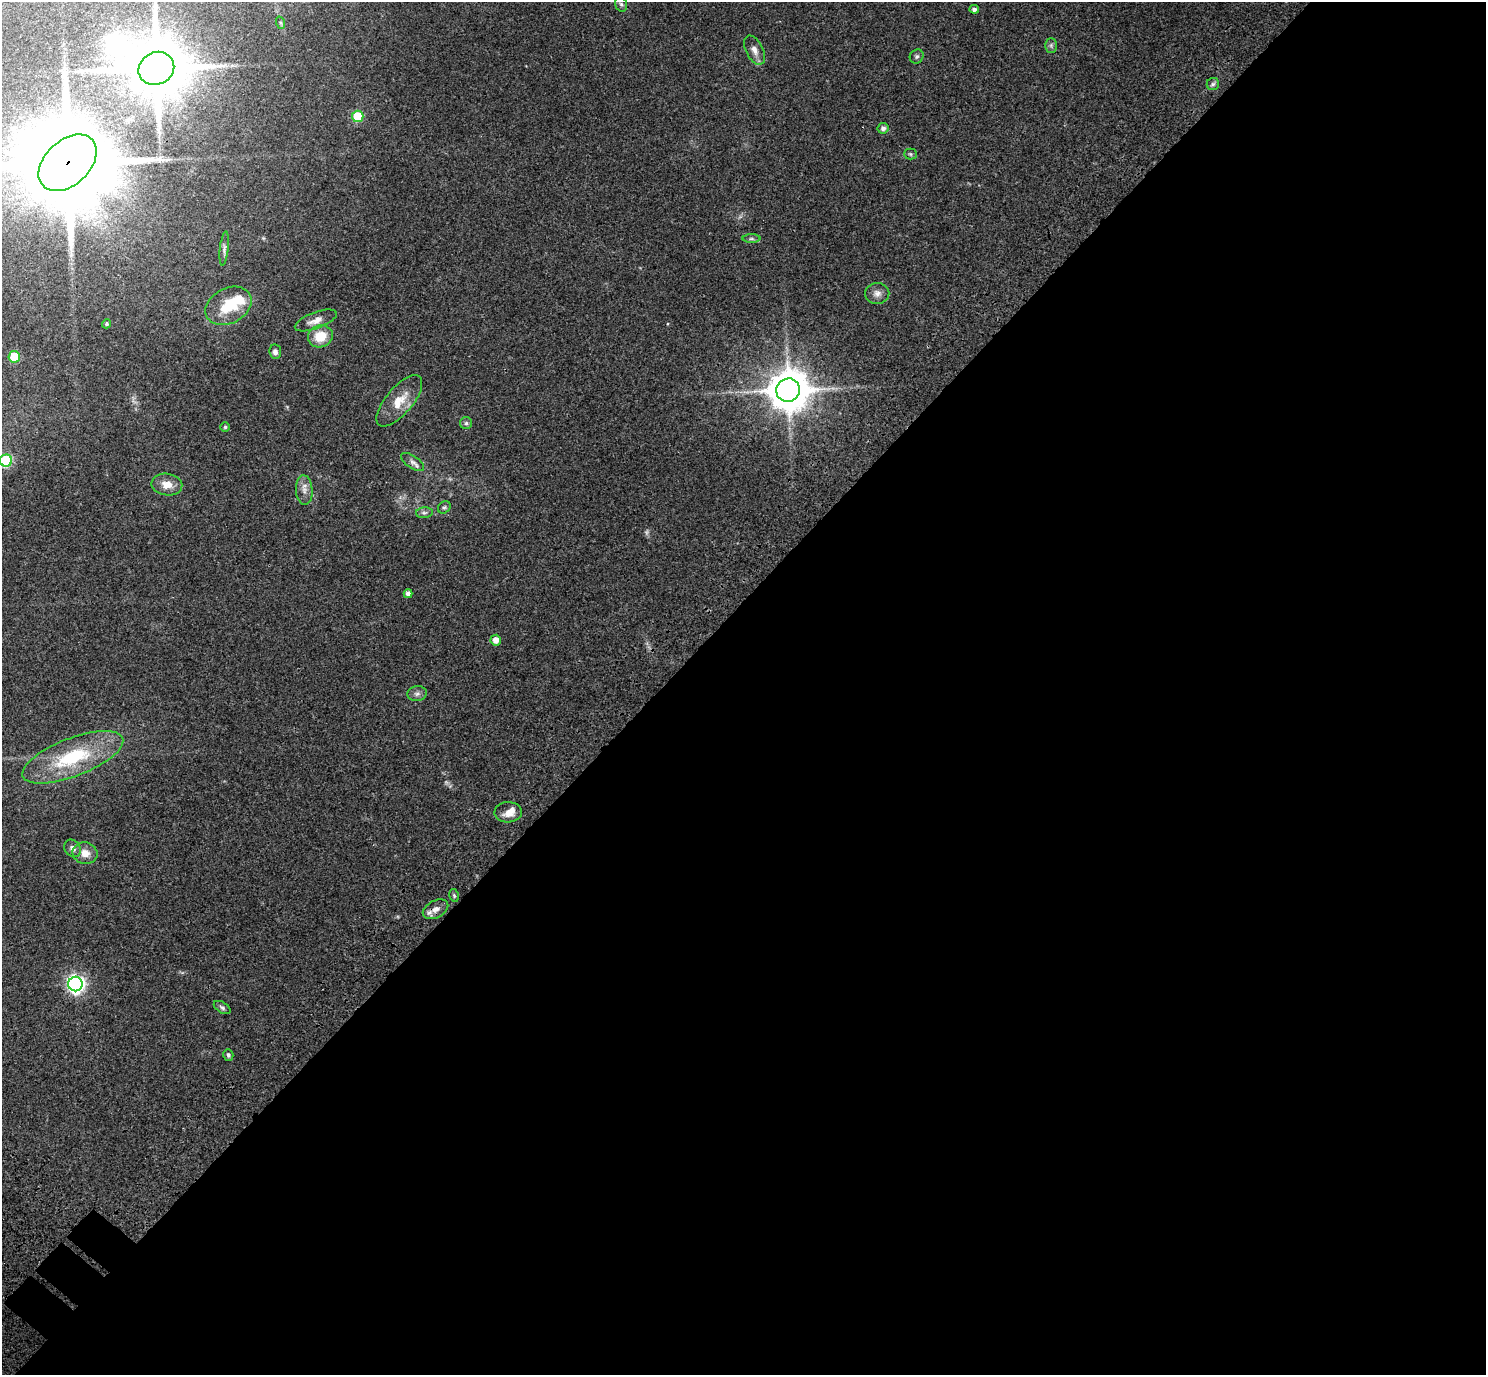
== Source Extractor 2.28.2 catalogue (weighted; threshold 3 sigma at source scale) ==
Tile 12 of 4 x 4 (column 4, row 3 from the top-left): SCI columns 4604-6087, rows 1783-3155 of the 6233 x 6246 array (HDU 1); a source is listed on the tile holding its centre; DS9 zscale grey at full resolution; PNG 1488 x 1377 px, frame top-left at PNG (2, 2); each listed source drawn as its Kron ellipse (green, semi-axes under 4 px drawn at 4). Shown black and unused: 56% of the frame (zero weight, under 3 of 4 exposures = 9% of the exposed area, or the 3 px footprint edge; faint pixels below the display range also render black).
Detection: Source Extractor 2.28.2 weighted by HDU 2 'WHT'; one run over the whole footprint, this tile lists its part. Background 0.203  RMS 0.0077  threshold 0.0348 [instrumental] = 3 sigma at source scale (4.5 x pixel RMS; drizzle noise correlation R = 1.50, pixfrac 1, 0.0396/0.0396 arcsec/px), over >= 5 px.
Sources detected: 47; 1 too faint to see at this stretch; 2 inside a brighter object's white glare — neither listed nor drawn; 1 inside a brighter listed object's ellipse — not listed separately; the other 43 listed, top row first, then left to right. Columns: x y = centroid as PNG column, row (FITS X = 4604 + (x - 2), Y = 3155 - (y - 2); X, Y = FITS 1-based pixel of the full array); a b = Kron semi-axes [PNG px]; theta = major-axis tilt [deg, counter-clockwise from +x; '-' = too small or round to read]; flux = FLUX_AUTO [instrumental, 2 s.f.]
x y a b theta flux
621 4 7 5 -73 1.6
974 9 5 4 - 2.3
281 23 6 4 -71 1
1051 45 7 6 - 1.8
754 50 16 8 -63 5
917 56 7 6 - 1.8
156 68 18 16 26 5400
1213 84 6 6 - 1.8
358 116 6 5 - 32
883 128 5 5 - 3
910 154 6 5 - 1.2
68 163 34 22 43 17000
751 239 9 4 -1 1.8
224 248 17 3 84 2.3
877 293 12 10 8 4.7
228 306 24 17 27 26
316 320 22 8 20 7
107 324 4 4 - 1.4
320 336 12 11 - 17
275 352 7 6 - 2.9
14 357 5 5 - 25
788 390 12 11 - 2400
399 401 32 13 50 16
466 423 6 6 - 1.5
225 427 5 5 - 1.1
6 461 6 6 - 57
413 462 13 6 -35 3.2
167 485 15 11 -9 8.3
304 490 15 8 -86 5.2
444 507 7 5 41 1.4
424 513 8 5 5 1.9
408 594 4 4 - 3.6
496 640 5 5 - 5.7
417 694 10 7 10 2.8
73 757 54 19 21 54
508 812 13 10 3 7
72 848 9 7 -50 3.5
85 853 12 10 -12 7.4
454 895 6 4 -78 1.1
436 909 13 8 27 5.8
75 984 7 7 - 270
222 1007 9 5 -32 1.8
228 1055 6 5 - 1.6
Overlapping masked pixels (flux is a lower limit): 2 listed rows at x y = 68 163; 436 909
Isophote crosses this tile's border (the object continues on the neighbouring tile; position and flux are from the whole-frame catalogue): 2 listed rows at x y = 68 163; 6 461